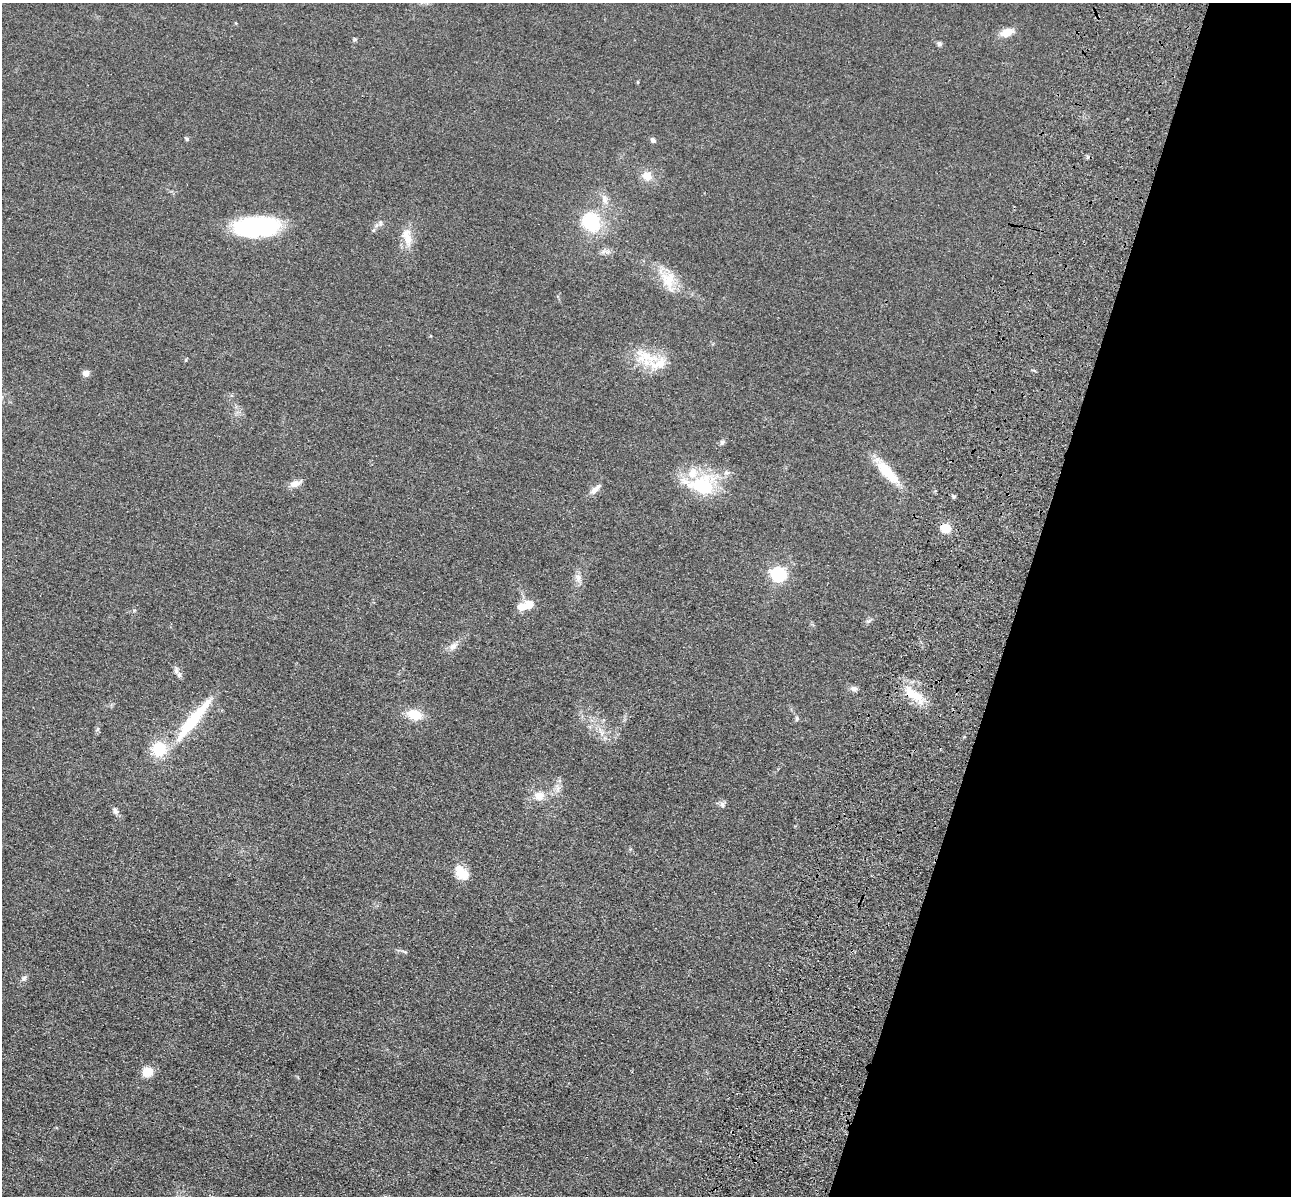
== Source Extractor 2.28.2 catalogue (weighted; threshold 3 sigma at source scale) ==
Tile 8 of 4 x 4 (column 4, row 2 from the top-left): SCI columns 4040-5328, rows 2786-3979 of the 5350 x 5365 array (HDU 1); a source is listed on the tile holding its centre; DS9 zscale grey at full resolution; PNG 1293 x 1198 px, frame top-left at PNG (2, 3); no overlay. Shown black and unused: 21% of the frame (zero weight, under 3 of 4 exposures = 9% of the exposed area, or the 3 px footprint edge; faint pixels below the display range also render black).
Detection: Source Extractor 2.28.2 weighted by HDU 2 'WHT'; one run over the whole footprint, this tile lists its part. Background 0.0484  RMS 0.0086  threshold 0.0389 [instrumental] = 3 sigma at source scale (4.5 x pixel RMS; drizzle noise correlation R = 1.50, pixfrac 1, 0.05/0.05 arcsec/px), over >= 5 px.
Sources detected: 49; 2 inside a brighter object's white glare — not listed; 6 inside a brighter listed object's ellipse — not listed separately; the other 41 listed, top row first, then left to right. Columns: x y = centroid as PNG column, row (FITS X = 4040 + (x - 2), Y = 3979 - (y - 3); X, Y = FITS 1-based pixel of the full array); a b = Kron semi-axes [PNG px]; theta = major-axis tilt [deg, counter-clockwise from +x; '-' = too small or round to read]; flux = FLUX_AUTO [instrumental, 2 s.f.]
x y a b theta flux
236 23 5 3 - 0.68
1007 32 15 8 19 9.5
355 39 6 4 18 1.1
939 44 6 6 - 1.8
638 82 4 3 - 0.76
187 139 6 5 - 1.3
653 140 7 5 -49 2
647 176 11 10 - 9.5
605 199 13 6 -81 4.7
380 223 7 5 -70 2.1
592 223 18 15 -53 45
256 227 51 21 3 80
408 238 21 11 -83 12
668 280 22 18 -79 19
646 357 38 15 -14 25
86 373 7 6 - 4.8
722 442 7 5 74 1.9
887 472 37 12 -48 24
295 484 13 9 17 5.9
701 485 42 25 -9 50
595 489 16 7 43 5.2
954 497 5 4 - 1.3
946 528 10 9 - 12
778 574 7 6 - 160
578 578 11 8 -84 4.6
529 604 11 10 - 9.1
869 621 8 4 31 1.7
453 646 13 8 44 4.8
179 675 8 6 88 2.5
854 688 9 7 -4 3
913 694 32 12 -38 22
414 714 20 12 -16 14
797 719 6 4 88 1.5
193 720 64 13 51 45
97 729 6 4 62 1.4
539 795 13 10 6 9.2
722 805 9 5 -63 2.3
115 811 10 6 -61 3
463 873 17 14 1 12
24 978 6 6 - 1.9
148 1072 10 10 - 13
Overlapping masked pixels (flux is a lower limit): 2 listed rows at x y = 946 528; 913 694